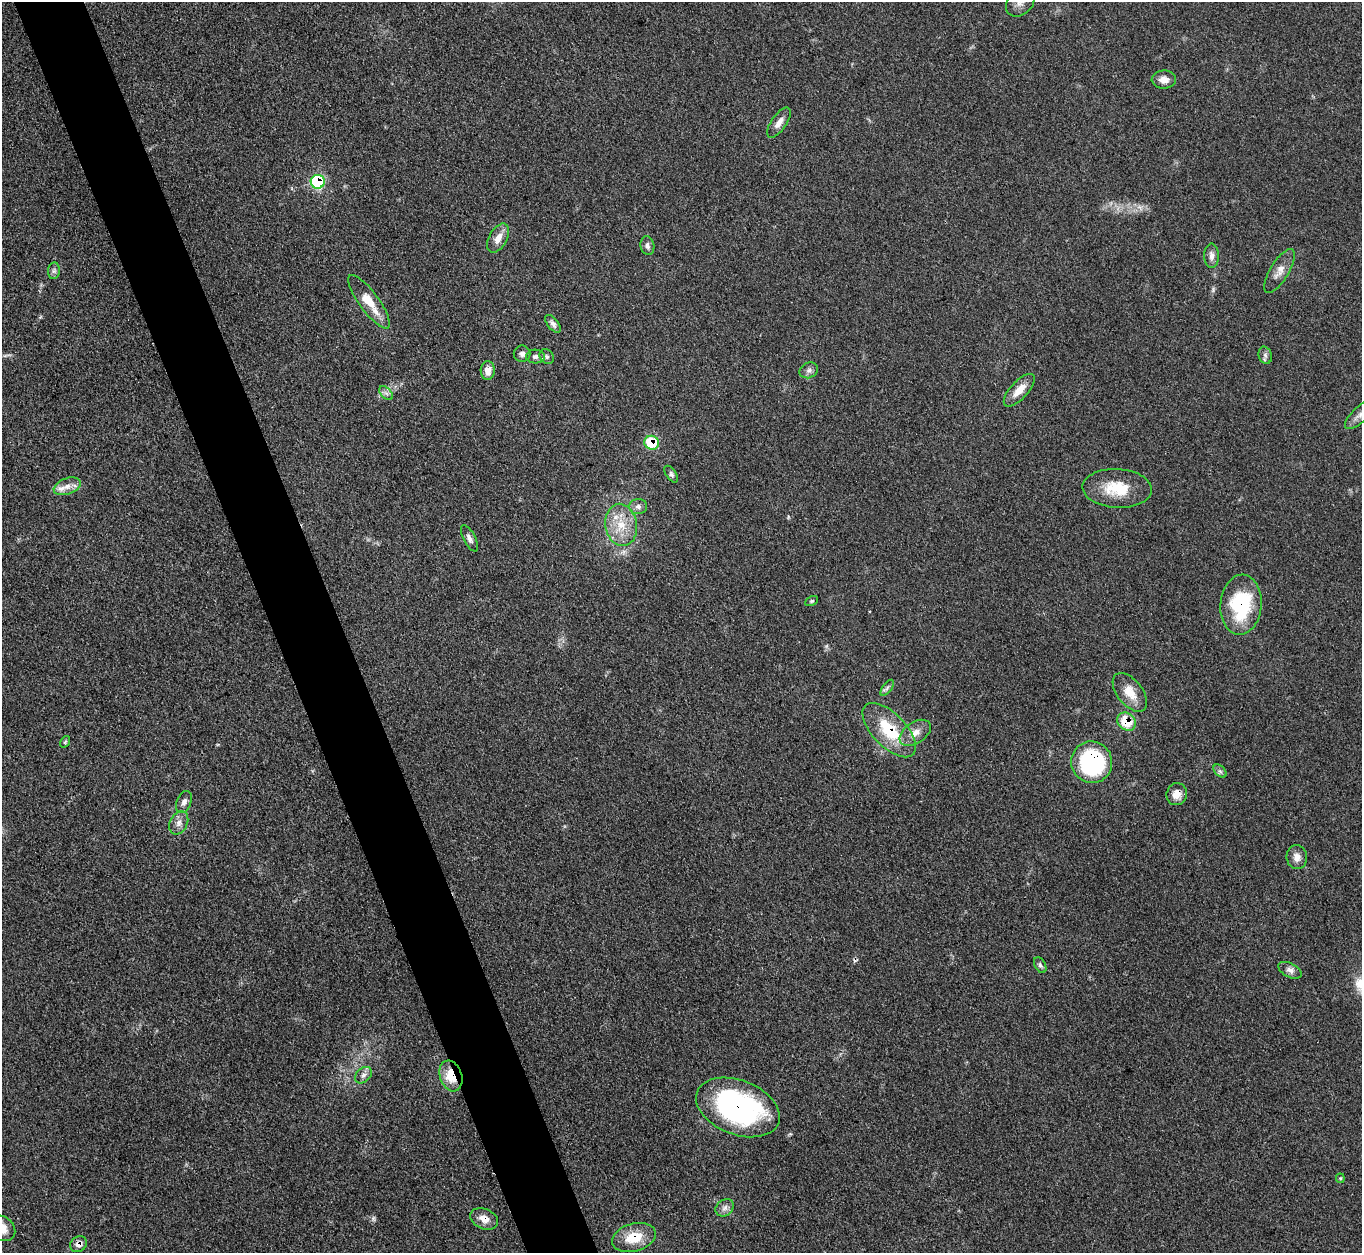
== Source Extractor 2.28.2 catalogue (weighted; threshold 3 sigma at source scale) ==
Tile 11 of 4 x 4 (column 3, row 3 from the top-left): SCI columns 2730-4089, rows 1406-2656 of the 5457 x 5441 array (HDU 1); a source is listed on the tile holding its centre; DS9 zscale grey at full resolution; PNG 1364 x 1255 px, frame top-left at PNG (2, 2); each listed source drawn as its Kron ellipse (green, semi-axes under 4 px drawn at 4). Shown black and unused: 5% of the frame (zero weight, under 3 of 4 exposures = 1% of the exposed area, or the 3 px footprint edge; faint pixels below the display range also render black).
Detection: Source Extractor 2.28.2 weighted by HDU 2 'WHT'; one run over the whole footprint, this tile lists its part. Background 0.153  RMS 0.0075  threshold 0.0336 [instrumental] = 3 sigma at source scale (4.5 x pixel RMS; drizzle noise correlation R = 1.50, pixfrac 1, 0.05/0.05 arcsec/px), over >= 5 px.
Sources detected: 54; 1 cosmic-ray / hot-pixel residue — neither listed nor drawn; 1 inside a brighter listed object's ellipse — not listed separately; the other 52 listed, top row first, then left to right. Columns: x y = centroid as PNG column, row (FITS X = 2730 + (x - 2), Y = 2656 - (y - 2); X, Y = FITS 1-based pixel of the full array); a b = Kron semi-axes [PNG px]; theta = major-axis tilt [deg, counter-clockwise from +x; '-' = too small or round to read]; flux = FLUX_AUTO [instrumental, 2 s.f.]
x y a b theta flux
1020 2 16 12 46 6.5
1164 79 12 9 -2 5.5
779 123 17 7 55 5.9
318 182 7 7 - 65
498 238 16 9 60 7.3
647 246 9 7 -79 2.7
1211 256 12 7 90 3.9
54 271 8 6 82 2.1
1279 271 25 9 59 7.8
369 302 32 9 -54 17
553 324 10 5 -51 2.7
522 354 8 8 - 2.5
1265 355 9 6 -75 2.4
535 356 9 7 -3 2.7
547 356 8 6 -54 1.9
488 370 9 7 -89 5.8
809 370 9 7 25 3
1019 390 20 8 47 10
386 393 8 5 -44 2.3
1361 414 20 7 43 6.2
652 443 7 7 - 26
671 474 9 5 -55 1.8
67 486 14 8 20 5.8
1117 488 34 19 -3 27
638 506 9 7 1 3
621 525 21 15 -80 19
469 538 15 6 -63 3.4
812 601 7 4 26 1.1
1241 605 30 20 85 53
887 688 9 4 54 1.8
1130 692 23 12 -52 13
1127 722 10 8 -40 18
889 730 34 16 -46 35
915 733 17 10 33 7.7
65 742 6 4 56 1
1092 762 21 20 - 94
1220 771 8 5 -45 1.8
1177 794 11 10 - 7.2
184 802 11 7 68 3.3
179 823 12 8 62 4.7
1297 857 12 10 -80 5.3
1040 965 8 5 -61 2.1
1290 970 12 7 -27 3.7
363 1075 10 7 44 3.1
451 1076 16 11 -71 17
738 1107 44 27 -21 160
1340 1178 4 4 - 0.88
725 1208 10 8 38 3.6
484 1219 14 10 -22 7.3
2 1228 14 12 -36 10
634 1237 22 14 15 20
78 1244 9 7 39 4
Overlapping masked pixels (flux is a lower limit): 12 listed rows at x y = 318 182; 652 443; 1241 605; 1127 722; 889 730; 1092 762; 1177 794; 451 1076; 738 1107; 484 1219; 634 1237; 78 1244
Isophote crosses this tile's border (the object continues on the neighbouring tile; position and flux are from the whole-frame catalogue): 3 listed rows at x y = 1020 2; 1361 414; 2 1228